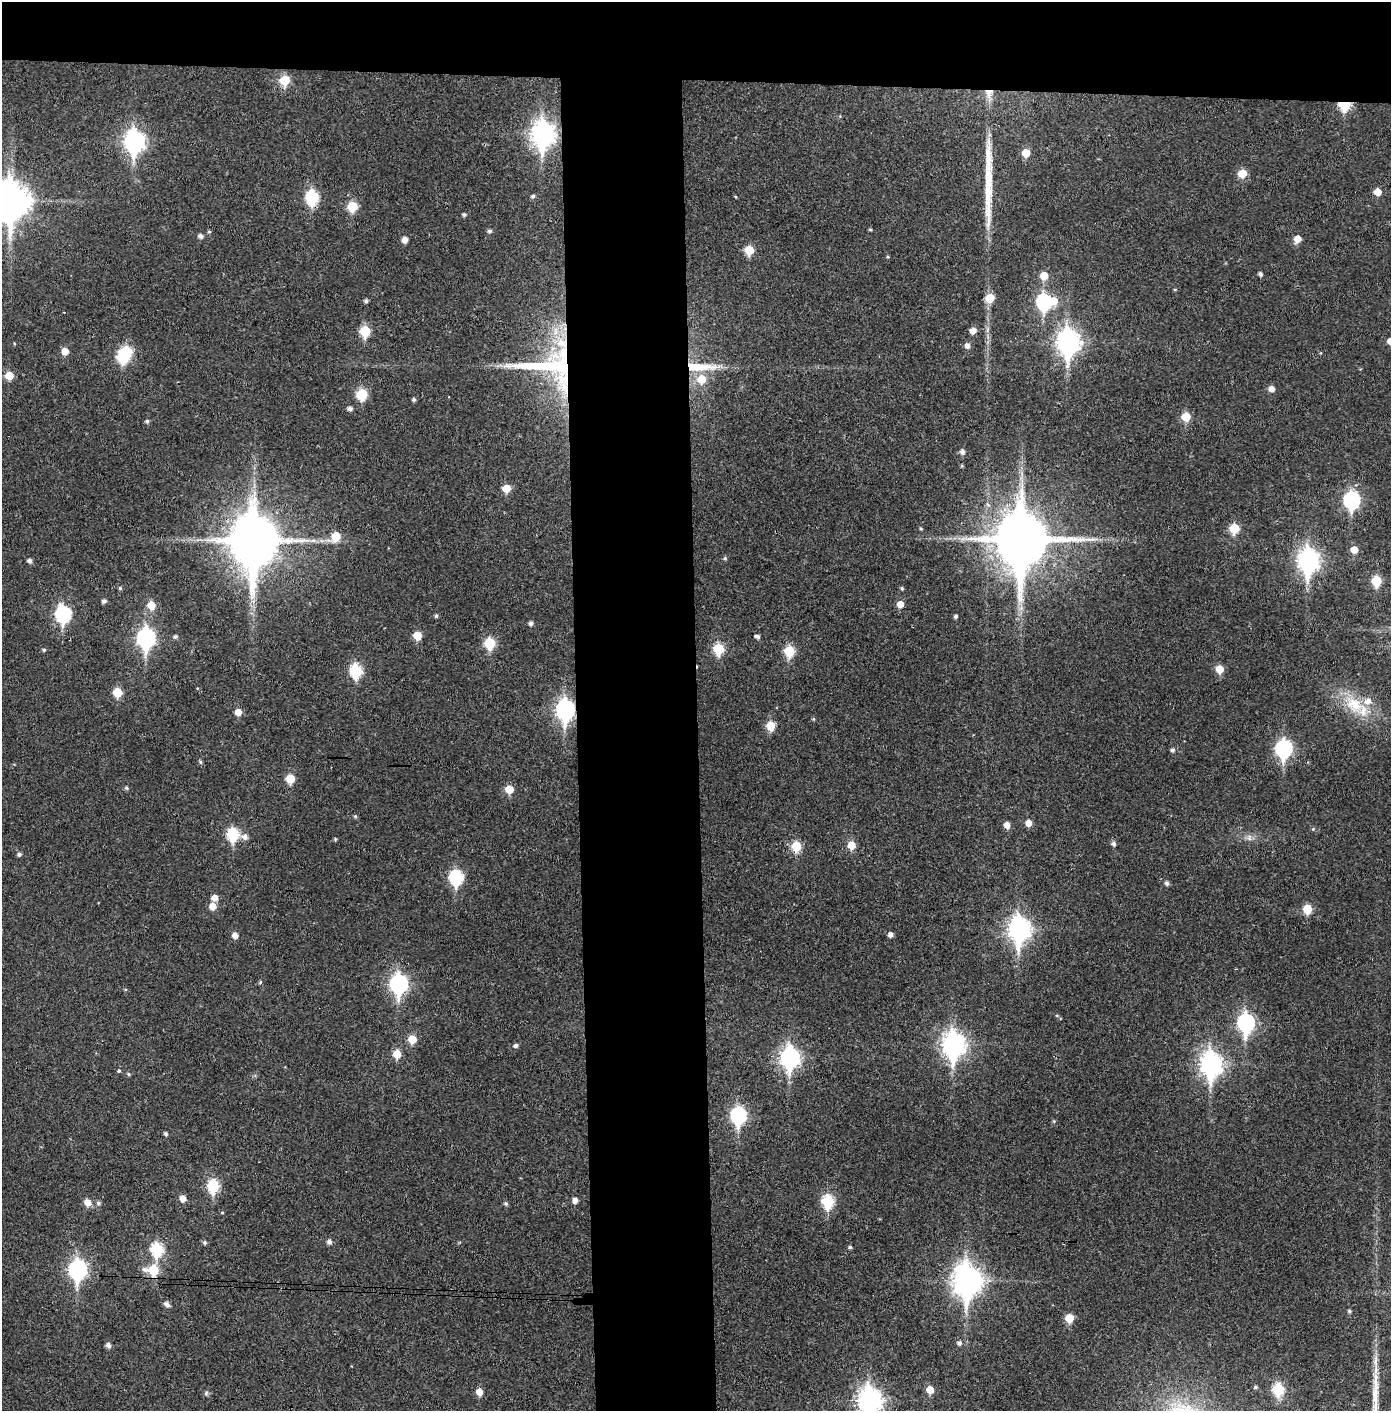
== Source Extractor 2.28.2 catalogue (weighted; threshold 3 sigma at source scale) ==
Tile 2 of 3 x 3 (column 2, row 1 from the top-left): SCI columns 1464-2852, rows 2821-4229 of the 4314 x 4236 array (HDU 1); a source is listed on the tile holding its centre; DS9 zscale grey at full resolution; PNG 1393 x 1413 px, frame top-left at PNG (2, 2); no overlay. Shown black and unused: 14% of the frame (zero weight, under 3 of 4 exposures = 6% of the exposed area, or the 3 px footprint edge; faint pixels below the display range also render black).
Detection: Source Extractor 2.28.2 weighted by HDU 2 'WHT'; one run over the whole footprint, this tile lists its part. Background 0.0383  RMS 0.0055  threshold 0.0249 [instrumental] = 3 sigma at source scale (4.5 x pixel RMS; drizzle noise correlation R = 1.50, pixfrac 1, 0.05/0.05 arcsec/px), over >= 5 px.
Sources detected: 156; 2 inside a brighter object's white glare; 1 cosmic-ray / hot-pixel residue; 1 long thin detection or spike segment (spike, bleed or trail) — not listed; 1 inside a brighter listed object's ellipse — not listed separately; the other 151 listed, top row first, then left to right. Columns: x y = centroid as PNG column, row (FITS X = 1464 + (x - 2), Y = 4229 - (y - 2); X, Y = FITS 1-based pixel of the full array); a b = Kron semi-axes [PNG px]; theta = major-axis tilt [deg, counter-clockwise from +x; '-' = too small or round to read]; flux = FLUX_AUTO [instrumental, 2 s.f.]
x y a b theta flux
285 80 6 6 - 19
989 93 13 10 84 5.3
1345 105 6 5 - 38
543 134 11 9 -89 350
134 141 10 8 90 260
1026 153 6 6 - 9.3
1242 174 6 6 - 11
1377 192 6 5 - 6.9
533 196 5 5 - 1.1
312 197 8 7 - 52
736 197 5 3 - 0.47
11 201 14 11 89 1200
352 207 6 6 - 20
464 214 5 4 - 1.1
870 229 5 3 - 0.61
489 231 5 4 - 1.4
209 232 5 4 - 0.71
200 236 5 5 - 2
1297 239 6 6 - 6.2
405 240 5 5 - 3.6
749 250 6 6 - 16
888 257 5 3 - 0.51
1261 274 5 4 - 1.3
1044 276 6 6 - 8.8
990 298 7 6 - 11
366 301 4 4 - 1.3
1044 302 8 7 - 78
365 331 7 6 - 24
973 331 6 5 - 4.2
1390 341 6 5 - 3.5
1068 342 11 9 89 360
967 345 6 5 - 2.5
65 351 6 6 - 6
122 357 7 6 - 33
550 366 81 43 -2 86
700 367 46 9 -1 17
9 375 6 6 - 9.5
702 379 7 7 - 10
1272 389 6 5 - 3.5
362 394 7 6 - 25
414 400 5 4 - 1.1
350 409 5 4 - 1.9
1186 416 6 6 - 12
147 421 5 4 - 1.1
962 452 6 6 - 2
962 466 5 4 - 0.62
506 488 6 6 - 9.2
1351 500 8 7 - 110
921 528 5 4 - 0.65
1234 528 6 6 - 18
336 536 7 7 - 12
1021 539 18 15 89 3500
254 540 18 14 -90 2800
313 540 7 4 1 1.5
1354 550 6 6 - 5.7
725 558 5 5 - 0.93
29 561 5 5 - 1.7
1308 561 11 8 -90 300
1376 581 6 6 - 21
120 588 4 4 - 0.79
902 588 5 4 - 0.83
104 601 5 5 - 1.5
900 604 6 6 - 5.2
151 605 6 6 - 8.8
63 614 9 7 -85 92
436 616 5 4 - 0.91
956 616 4 4 - 1.2
531 623 5 5 - 1.6
417 635 6 6 - 9.8
757 636 7 4 -17 1.5
175 637 5 5 - 1.1
146 638 9 8 - 180
490 643 6 6 - 27
719 649 6 6 - 27
44 650 5 5 - 0.9
789 651 6 6 - 25
1219 669 6 6 - 8.2
356 671 7 6 - 44
117 692 6 6 - 15
1354 704 28 18 -38 20
565 710 10 8 90 200
238 712 6 6 - 5.2
813 719 5 4 - 0.62
771 726 6 6 - 14
1284 749 9 7 86 130
1173 750 5 5 - 1.4
200 762 5 4 - 0.93
290 779 6 6 - 14
126 788 6 5 - 0.9
509 789 7 6 - 9
355 816 5 4 - 0.79
1029 823 6 6 - 4.7
1007 825 6 5 - 3.7
1313 829 5 4 - 0.58
233 834 7 6 - 42
245 837 8 7 - 3
1249 838 8 6 -83 1.9
335 839 5 4 - 0.64
1113 844 6 5 - 1.5
851 845 6 6 - 9
796 846 6 6 - 19
19 854 5 4 - 1.3
456 877 8 7 - 64
1167 883 5 5 - 1.5
214 898 6 6 - 4.6
212 906 6 6 - 5.4
1307 909 6 6 - 14
1019 929 11 8 -90 320
235 935 5 5 - 3.4
890 935 5 5 - 2.3
260 982 5 4 - 0.72
399 984 9 8 - 170
1246 1023 9 7 -88 140
412 1039 6 6 - 10
953 1045 11 8 -89 370
515 1046 5 5 - 1.5
397 1054 6 6 - 9.6
790 1058 10 8 -88 230
1211 1064 11 8 -87 320
119 1071 4 3 - 1.5
129 1074 5 5 - 0.77
738 1116 9 7 -88 100
1054 1121 5 4 - 0.59
165 1134 5 4 - 1.1
213 1186 7 6 - 42
182 1199 6 6 - 4.2
575 1200 6 5 - 2.7
828 1201 7 6 - 44
87 1203 8 7 - 4.7
98 1203 6 5 - 1.2
506 1203 5 5 - 1.1
222 1212 5 3 - 0.47
204 1242 5 5 - 1.1
329 1242 5 5 - 1.9
850 1247 5 4 - 0.88
157 1249 8 6 -82 46
78 1270 9 7 -88 180
153 1270 8 7 - 22
967 1280 12 9 -88 690
167 1304 8 5 -39 2.1
1349 1311 4 4 - 0.8
1069 1318 6 5 - 13
959 1343 6 5 - 1.7
108 1345 6 5 - 2.1
1255 1387 5 4 - 0.7
1278 1389 7 6 - 31
930 1390 5 5 - 10
479 1392 6 5 - 5.4
206 1393 7 5 70 1
1375 1396 53 9 -88 14
870 1400 11 9 -88 410
Overlapping masked pixels (flux is a lower limit): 8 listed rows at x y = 989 93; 1345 105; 312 197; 550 366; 700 367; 1021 539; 254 540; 565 710
Isophote crosses this tile's border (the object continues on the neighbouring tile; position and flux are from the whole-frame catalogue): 3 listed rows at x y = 11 201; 1390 341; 870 1400